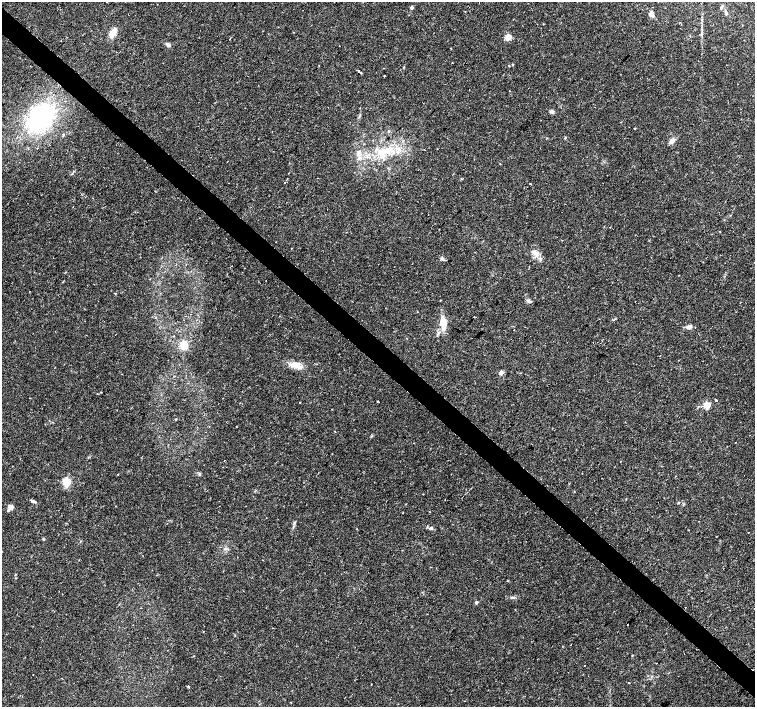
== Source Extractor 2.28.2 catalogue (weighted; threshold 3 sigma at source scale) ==
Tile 11 of 4 x 4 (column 3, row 3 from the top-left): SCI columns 3022-4527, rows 1644-3052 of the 6035 x 6035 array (HDU 1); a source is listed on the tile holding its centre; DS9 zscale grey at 2 x 2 block average (1 PNG px = mean of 2 x 2 image px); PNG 757 x 709 px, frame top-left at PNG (2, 2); no overlay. Shown black and unused: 4% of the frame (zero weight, under 2 of 3 exposures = <1% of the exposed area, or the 3 px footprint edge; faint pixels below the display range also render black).
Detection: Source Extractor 2.28.2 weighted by HDU 2 'WHT'; one run over the whole footprint, this tile lists its part. Background 0.0488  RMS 0.0036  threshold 0.0161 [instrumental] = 3 sigma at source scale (4.5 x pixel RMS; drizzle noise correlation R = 1.50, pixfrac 1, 0.0396/0.0396 arcsec/px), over >= 5 px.
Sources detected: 76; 3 cosmic-ray / hot-pixel residue — not listed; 1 inside a brighter listed object's ellipse — not listed separately; the other 72 listed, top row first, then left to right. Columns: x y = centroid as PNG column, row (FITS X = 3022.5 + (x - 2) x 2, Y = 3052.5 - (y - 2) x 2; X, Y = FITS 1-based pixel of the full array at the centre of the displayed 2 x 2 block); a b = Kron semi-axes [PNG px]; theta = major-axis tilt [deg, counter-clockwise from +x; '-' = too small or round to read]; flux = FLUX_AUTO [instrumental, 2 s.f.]
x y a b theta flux
412 7 4 3 - 1.4
721 7 5 3 - 1.3
726 13 5 3 - 1.3
651 14 5 4 - 4
113 33 8 5 59 11
508 37 3 3 - 23
229 39 2 2 - 0.31
168 45 7 4 -35 2
452 63 2 2 - 0.29
509 65 3 2 - 0.54
358 71 2 2 - 1.8
361 72 2 2 - 1.8
384 76 2 2 - 1.8
509 91 2 2 - 0.36
552 111 5 4 - 1.8
41 117 35 26 49 75
635 129 3 2 - 0.43
565 138 3 2 - 0.65
672 141 6 5 - 3.6
37 148 2 2 - 0.31
382 151 5 3 - 2.6
358 152 4 3 - 1.5
359 158 5 3 - 1.5
500 164 2 2 - 0.38
287 178 2 2 - 0.36
285 182 2 2 - 1.9
73 207 2 2 - 0.34
610 227 2 2 - 0.45
291 249 2 2 - 0.35
535 253 8 5 -37 3.7
442 258 5 3 - 1.4
540 260 4 3 - 1
232 266 2 2 - 0.64
440 300 2 2 - 0.76
529 301 7 3 -20 1.7
635 301 2 2 - 0.39
417 312 2 2 - 0.31
443 323 15 6 -86 13
689 327 5 4 - 3.9
514 330 2 2 - 0.93
174 336 2 2 - 0.84
184 345 9 9 - 8.1
296 365 14 7 -20 7.6
501 373 3 2 - 9.9
97 394 2 2 - 0.51
378 401 2 2 - 0.87
716 401 2 2 - 1.4
299 403 2 2 - 1
707 405 3 3 - 31
176 419 2 2 - 0.48
236 427 2 2 - 0.3
335 431 3 2 - 0.36
118 474 2 2 - 0.42
66 482 3 3 - 62
32 501 5 4 - 1.4
678 502 3 2 - 0.99
11 507 6 5 - 3.8
402 513 2 2 - 0.41
431 528 5 3 - 1.2
357 529 2 2 - 0.43
748 533 2 2 - 0.97
43 539 3 3 - 0.75
512 597 5 3 - 1.2
476 602 3 2 - 2.6
685 607 2 2 - 1.6
515 610 2 2 - 0.66
427 614 2 2 - 0.38
628 624 2 2 - 1
684 653 2 2 - 0.72
629 682 2 2 - 1.3
371 684 2 2 - 0.33
188 686 2 2 - 1.3
Diffuse or blended objects may show on this block-average render without a row.